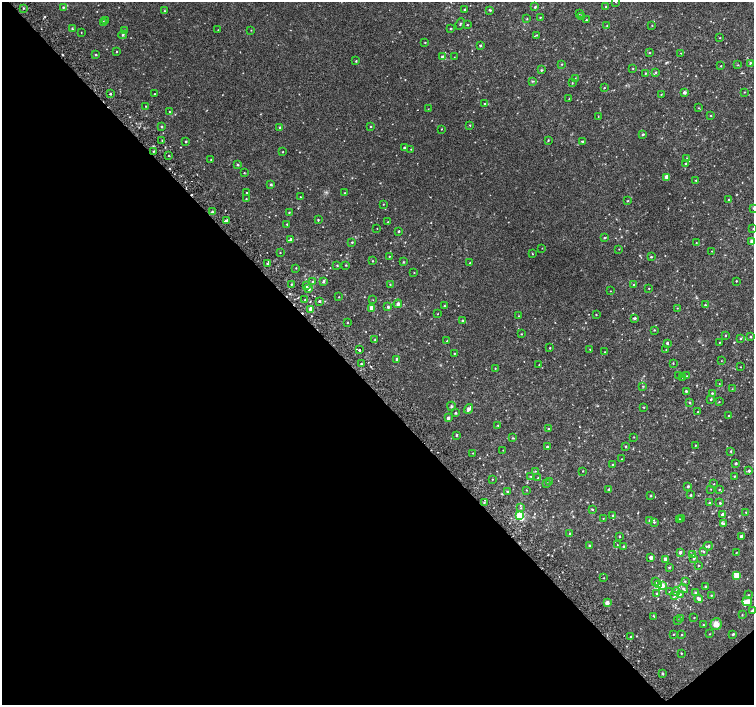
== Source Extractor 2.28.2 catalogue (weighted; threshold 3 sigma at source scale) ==
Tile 14 of 4 x 4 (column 2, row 4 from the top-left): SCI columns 1533-3036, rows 175-1580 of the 6077 x 6036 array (HDU 1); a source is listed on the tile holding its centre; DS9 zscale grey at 2 x 2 block average (1 PNG px = mean of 2 x 2 image px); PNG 756 x 707 px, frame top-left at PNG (2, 2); each listed source drawn as its Kron ellipse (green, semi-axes under 4 px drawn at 4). Shown black and unused: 45% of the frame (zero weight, under 2 of 3 exposures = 2% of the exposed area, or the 3 px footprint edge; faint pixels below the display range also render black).
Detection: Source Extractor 2.28.2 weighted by HDU 2 'WHT'; one run over the whole footprint, this tile lists its part. Background 0.0287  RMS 0.011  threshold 0.0491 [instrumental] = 3 sigma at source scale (4.5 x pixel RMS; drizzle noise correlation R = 1.50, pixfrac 1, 0.0396/0.0396 arcsec/px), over >= 5 px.
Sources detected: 294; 6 cosmic-ray / hot-pixel residue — neither listed nor drawn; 2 inside a brighter listed object's ellipse — not listed separately; the other 286 listed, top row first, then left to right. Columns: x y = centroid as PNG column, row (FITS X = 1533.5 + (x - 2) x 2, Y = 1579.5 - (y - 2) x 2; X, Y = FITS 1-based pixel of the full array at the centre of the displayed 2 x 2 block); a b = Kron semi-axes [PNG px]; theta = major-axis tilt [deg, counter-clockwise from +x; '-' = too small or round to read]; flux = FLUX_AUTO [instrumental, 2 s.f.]
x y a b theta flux
616 2 2 2 - 1.2
606 6 2 2 - 1.4
63 7 3 2 - 2.1
535 7 3 2 - 2.8
23 8 2 2 - 1.5
464 9 2 2 - 1.9
490 10 4 3 - 2.1
164 11 2 2 - 1.3
579 13 2 2 - 1.2
581 16 2 2 - 2.1
540 17 2 2 - 1.5
527 19 3 2 - 1.4
105 20 2 2 - 1.3
586 20 2 2 - 1.5
103 22 3 2 - 5.1
460 24 6 2 65 1.9
467 25 2 2 - 2.1
652 25 2 2 - 1.5
607 26 3 2 - 1
450 28 3 2 - 1.3
72 29 4 3 - 2.1
125 30 2 2 - 0.91
218 30 2 2 - 0.86
251 30 2 2 - 1.1
81 32 2 2 - 1.1
123 35 4 3 - 3.3
537 35 3 3 - 2
720 38 2 2 - 1.1
425 43 2 2 - 1.4
480 45 2 2 - 3.4
116 51 2 2 - 1.9
649 53 2 2 - 1.4
681 53 3 2 - 0.97
96 55 2 2 - 2.2
442 57 2 2 - 3.4
454 57 2 2 - 0.76
356 61 3 3 - 1.7
750 63 3 2 - 2.3
562 64 3 2 - 1.5
738 65 3 2 - 1.3
721 66 2 2 - 1.4
633 68 3 2 - 1.1
542 70 3 3 - 1.9
656 72 3 3 - 2.4
645 73 2 2 - 1.5
575 78 2 2 - 1.2
533 81 3 2 - 2
572 83 3 2 - 1.4
604 88 2 2 - 1.5
744 92 2 2 - 1.1
684 93 2 2 - 7.7
110 94 2 2 - 3.6
154 94 2 2 - 1.3
661 94 2 2 - 1.1
569 99 2 2 - 1.4
484 104 3 2 - 1.6
145 106 2 2 - 0.98
698 108 2 2 - 1.3
428 109 2 2 - 0.69
169 112 2 2 - 1.2
711 115 2 2 - 1.3
598 116 2 2 - 0.95
470 125 3 2 - 1.6
162 127 2 2 - 2.5
280 127 3 3 - 2.8
370 127 2 2 - 2.4
441 129 3 2 - 1.1
643 134 3 3 - 2.6
548 140 3 2 - 1.8
162 141 2 2 - 1.6
582 141 3 2 - 2.6
186 142 2 2 - 3
404 147 2 2 - 2.9
411 149 2 2 - 0.97
153 151 3 2 - 1.8
283 152 2 2 - 1.6
168 156 2 2 - 1.8
687 159 3 2 - 1.6
211 160 2 2 - 1.4
686 163 3 3 - 2.3
238 165 2 2 - 3.3
244 173 2 2 - 1.6
667 177 4 3 - 11
696 180 2 2 - 1.2
271 184 3 3 - 2.5
247 193 2 2 - 1.3
345 193 2 2 - 1.6
300 197 2 2 - 1.2
246 199 2 2 - 1.4
729 200 3 2 - 2.2
627 201 3 2 - 1.5
383 204 2 2 - 1
753 208 2 2 - 1.1
212 212 3 3 - 2.7
289 212 3 2 - 1.5
318 220 2 2 - 1.9
227 221 2 2 - 5.3
388 222 2 2 - 1.1
287 224 2 2 - 1.9
377 228 2 2 - 0.89
753 229 2 2 - 1.2
399 231 2 2 - 2.9
605 238 4 2 - 2.1
290 240 4 2 - 7.3
752 241 4 3 - 4
352 242 2 2 - 1.9
696 243 3 2 - 1.4
542 248 2 2 - 0.7
619 249 2 2 - 1
712 251 2 2 - 0.73
280 253 2 2 - 1.1
532 254 2 2 - 1.2
389 256 2 2 - 1.1
651 257 2 2 - 2.4
372 261 2 2 - 1.4
403 262 3 2 - 1.6
470 263 2 2 - 1.6
267 264 2 2 - 1.9
337 265 3 3 - 1.6
346 265 2 2 - 1.6
296 268 2 2 - 1.4
414 273 2 2 - 1.2
736 281 2 2 - 1.5
313 282 3 3 - 4.7
323 282 4 3 - 3.8
291 284 2 2 - 1.7
390 284 2 2 - 1.4
633 285 2 2 - 1.4
306 286 3 2 - 6.8
309 289 3 2 - 6.8
649 289 3 2 - 1
610 291 2 2 - 0.86
339 297 2 2 - 1.3
305 300 2 2 - 1.1
373 300 2 2 - 0.85
319 301 3 2 - 3.2
398 304 4 3 - 5.1
705 305 2 2 - 2.1
444 306 2 2 - 2.1
388 307 4 3 - 3.8
371 308 4 3 - 11
677 308 2 2 - 0.89
311 309 3 2 - 29
438 314 2 2 - 0.87
596 315 2 2 - 1.3
518 316 3 2 - 1
635 318 2 2 - 4.2
462 321 2 2 - 3.6
347 322 3 2 - 1.5
654 330 2 2 - 1.4
521 334 2 2 - 1.4
725 335 3 2 - 1.5
751 337 3 2 - 1.9
375 339 2 2 - 1.9
740 339 3 2 - 1.7
447 341 3 2 - 1
720 342 2 2 - 1.1
667 343 2 2 - 4.5
550 348 2 2 - 1.5
590 349 2 2 - 1.1
359 350 2 2 - 23
666 350 2 2 - 1.3
605 352 2 2 - 1.6
454 353 2 2 - 1.5
396 359 2 2 - 2.8
721 361 2 2 - 0.83
673 363 2 2 - 1.4
361 364 2 2 - 2.2
539 365 2 2 - 1.4
740 367 2 2 - 0.82
495 368 2 2 - 1
679 375 2 2 - 1
686 376 2 2 - 0.9
683 377 2 2 - 0.98
719 384 2 2 - 1
643 386 2 2 - 1.4
732 389 2 2 - 1.2
686 391 2 2 - 3
712 393 2 2 - 2.1
711 399 3 2 - 2.2
719 402 2 2 - 1.2
689 403 3 3 - 2.3
451 406 4 3 - 2.7
644 407 2 2 - 1.5
469 409 5 4 - 7.2
698 412 2 2 - 1.4
455 413 3 2 - 2.9
729 416 2 2 - 1.9
448 418 2 2 - 10
498 425 2 2 - 1.6
548 429 2 2 - 2
456 435 3 2 - 2.1
634 437 2 2 - 1
513 438 4 2 - 1.9
695 445 2 2 - 1.4
626 446 2 2 - 2.3
547 447 3 2 - 5.5
503 450 2 2 - 0.88
731 451 3 3 - 1.8
473 453 2 2 - 0.9
622 459 2 2 - 1.3
736 463 2 2 - 4.9
613 464 3 2 - 1.3
535 471 3 2 - 1.4
583 471 2 2 - 1.1
749 471 3 2 - 4.5
531 476 3 2 - 1.4
734 476 2 2 - 1.6
538 478 3 2 - 2.1
492 479 2 2 - 1
550 481 2 2 - 1.5
547 483 2 2 - 1.5
714 484 2 2 - 0.96
688 486 2 2 - 4.4
609 489 3 2 - 2.1
711 489 2 2 - 0.79
719 489 3 2 - 1.4
526 490 2 2 - 1.1
507 491 3 2 - 1.6
690 495 3 3 - 2.5
650 496 3 2 - 1.8
484 502 3 2 - 1.9
709 503 3 3 - 2.8
720 503 3 3 - 2.3
521 508 3 2 - 1.9
592 509 3 2 - 2.3
746 512 2 2 - 1.3
723 514 3 2 - 8.1
612 515 2 2 - 1.4
520 516 3 3 - 230
603 518 2 2 - 0.93
682 518 2 2 - 1.3
679 519 2 2 - 1.2
650 521 3 3 - 2.7
654 522 3 2 - 1.8
723 524 4 3 - 5.7
569 533 2 2 - 1.4
620 536 2 2 - 1.6
741 536 3 3 - 3.9
617 545 2 2 - 0.82
589 546 3 3 - 2
623 546 2 2 - 2.1
708 546 4 3 - 5.1
680 552 3 3 - 6.5
704 552 3 2 - 1.7
736 553 3 2 - 0.83
692 555 3 2 - 2.1
651 558 2 2 - 11
665 559 3 2 - 18
694 559 3 3 - 2.4
698 565 3 2 - 1.4
669 567 2 2 - 2.4
737 576 3 3 - 42
604 578 2 2 - 0.89
685 581 3 3 - 2
655 582 3 3 - 2.1
659 584 4 3 - 6
662 586 3 3 - 17
706 587 3 2 - 3.4
683 588 5 3 - 4.4
676 591 4 3 - 4.6
669 592 2 2 - 1.6
696 592 4 3 - 3
656 593 2 2 - 1.7
680 594 3 2 - 1.8
675 595 4 3 - 3.5
711 595 2 2 - 1.7
748 595 2 2 - 1.5
699 599 4 3 - 9.4
747 602 5 3 - 28
607 603 3 3 - 13
752 611 4 2 - 2.7
742 615 2 2 - 1.3
654 616 3 2 - 1.6
681 618 3 2 - 1.3
694 618 2 2 - 1.1
678 620 3 2 - 1.4
716 624 5 5 - 17
703 625 2 2 - 1.6
673 634 2 2 - 1.1
682 634 3 2 - 1.3
709 634 2 2 - 1.2
733 634 2 2 - 3.4
630 637 2 2 - 9.2
681 653 2 2 - 1.5
663 674 3 2 - 1.8
Isophote crosses this tile's border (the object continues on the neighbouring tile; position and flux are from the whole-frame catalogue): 2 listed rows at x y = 616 2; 753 208
Diffuse or blended objects may show on this block-average render without a row.